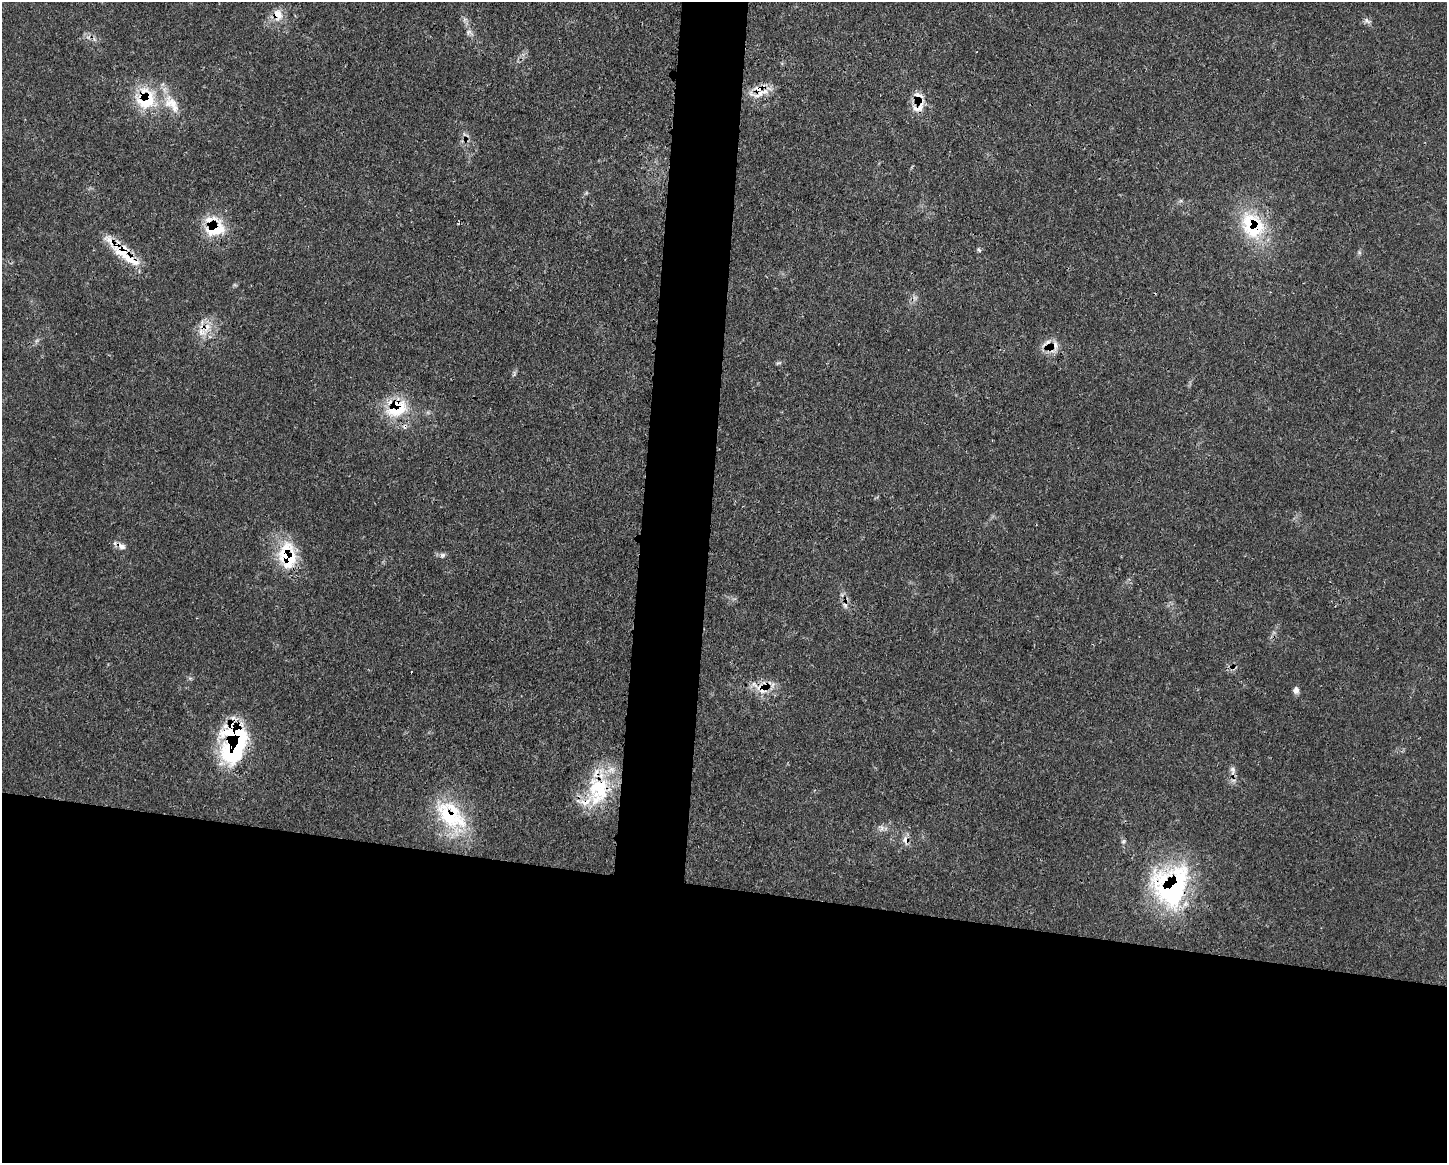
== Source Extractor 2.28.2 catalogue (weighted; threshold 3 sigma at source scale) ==
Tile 11 of 3 x 4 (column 2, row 4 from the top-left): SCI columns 1567-3011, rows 10-1170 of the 4688 x 4656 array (HDU 1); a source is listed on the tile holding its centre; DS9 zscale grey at full resolution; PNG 1449 x 1165 px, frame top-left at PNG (2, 2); no overlay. Shown black and unused: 27% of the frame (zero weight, under 3 of 4 exposures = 2% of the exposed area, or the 3 px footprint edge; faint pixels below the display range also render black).
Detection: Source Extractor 2.28.2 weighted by HDU 2 'WHT'; one run over the whole footprint, this tile lists its part. Background 0.0546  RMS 0.0033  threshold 0.0148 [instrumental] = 3 sigma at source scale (4.5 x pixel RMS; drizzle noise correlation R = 1.50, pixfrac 1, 0.05/0.05 arcsec/px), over >= 5 px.
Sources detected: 38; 2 cosmic-ray / hot-pixel residue — not listed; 9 inside a brighter listed object's ellipse — not listed separately; the other 27 listed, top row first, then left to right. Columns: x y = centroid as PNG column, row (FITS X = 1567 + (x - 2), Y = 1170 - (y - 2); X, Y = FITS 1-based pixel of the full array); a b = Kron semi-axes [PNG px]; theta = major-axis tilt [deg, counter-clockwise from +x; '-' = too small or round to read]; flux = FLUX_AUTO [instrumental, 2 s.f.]
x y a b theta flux
278 15 16 11 -78 4.4
1367 21 10 5 -34 1.1
468 32 8 5 32 0.84
760 93 31 8 14 4.7
918 96 14 12 -21 3.7
147 100 34 27 46 17
919 108 20 11 13 4
1252 225 30 23 -55 24
215 229 30 18 14 11
979 250 7 3 -53 0.5
125 254 46 14 -42 12
207 328 18 7 64 3.9
1055 345 14 10 -89 3.2
778 363 8 3 30 0.48
397 407 28 22 36 16
121 546 12 7 -38 1.9
443 555 8 6 16 0.91
287 556 32 20 -81 19
763 689 20 17 11 6.7
1296 690 9 7 89 1.3
238 736 62 25 69 45
599 789 39 34 83 24
453 813 59 27 -64 25
881 828 9 4 -82 0.9
906 840 10 7 -63 2.1
1123 841 7 5 68 0.67
1171 886 51 44 73 49
Overlapping masked pixels (flux is a lower limit): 18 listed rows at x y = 278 15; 760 93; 918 96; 147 100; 919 108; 1252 225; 215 229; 125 254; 207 328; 1055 345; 397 407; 287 556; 763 689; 238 736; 599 789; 453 813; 906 840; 1171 886